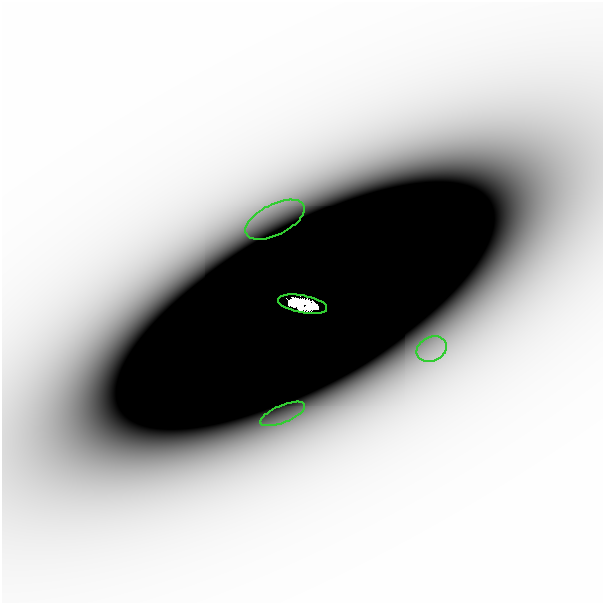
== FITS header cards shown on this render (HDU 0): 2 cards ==
NAXIS1  =                  601
NAXIS2  =                  601

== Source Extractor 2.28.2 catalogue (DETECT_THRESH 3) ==
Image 601 x 601 px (HDU 0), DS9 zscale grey, 1 PNG px = 1 image px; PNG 605 x 605 px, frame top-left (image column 1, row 601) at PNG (2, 2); each listed source drawn as its Kron ellipse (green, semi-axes under 4 px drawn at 4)
Background -4.51e-08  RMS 2.4e-08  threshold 7.22e-08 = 3 sigma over >= 5 px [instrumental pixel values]
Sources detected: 4; all 4 listed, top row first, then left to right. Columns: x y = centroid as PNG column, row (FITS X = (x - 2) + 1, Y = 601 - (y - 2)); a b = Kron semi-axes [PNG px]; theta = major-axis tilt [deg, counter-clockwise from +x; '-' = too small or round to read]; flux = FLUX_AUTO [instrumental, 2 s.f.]
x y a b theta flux
275 220 32 15 27 8.0e-05
303 304 25 8 -10 4.1e+00
432 349 16 12 25 3.4e-05
283 414 24 8 23 3.7e-05